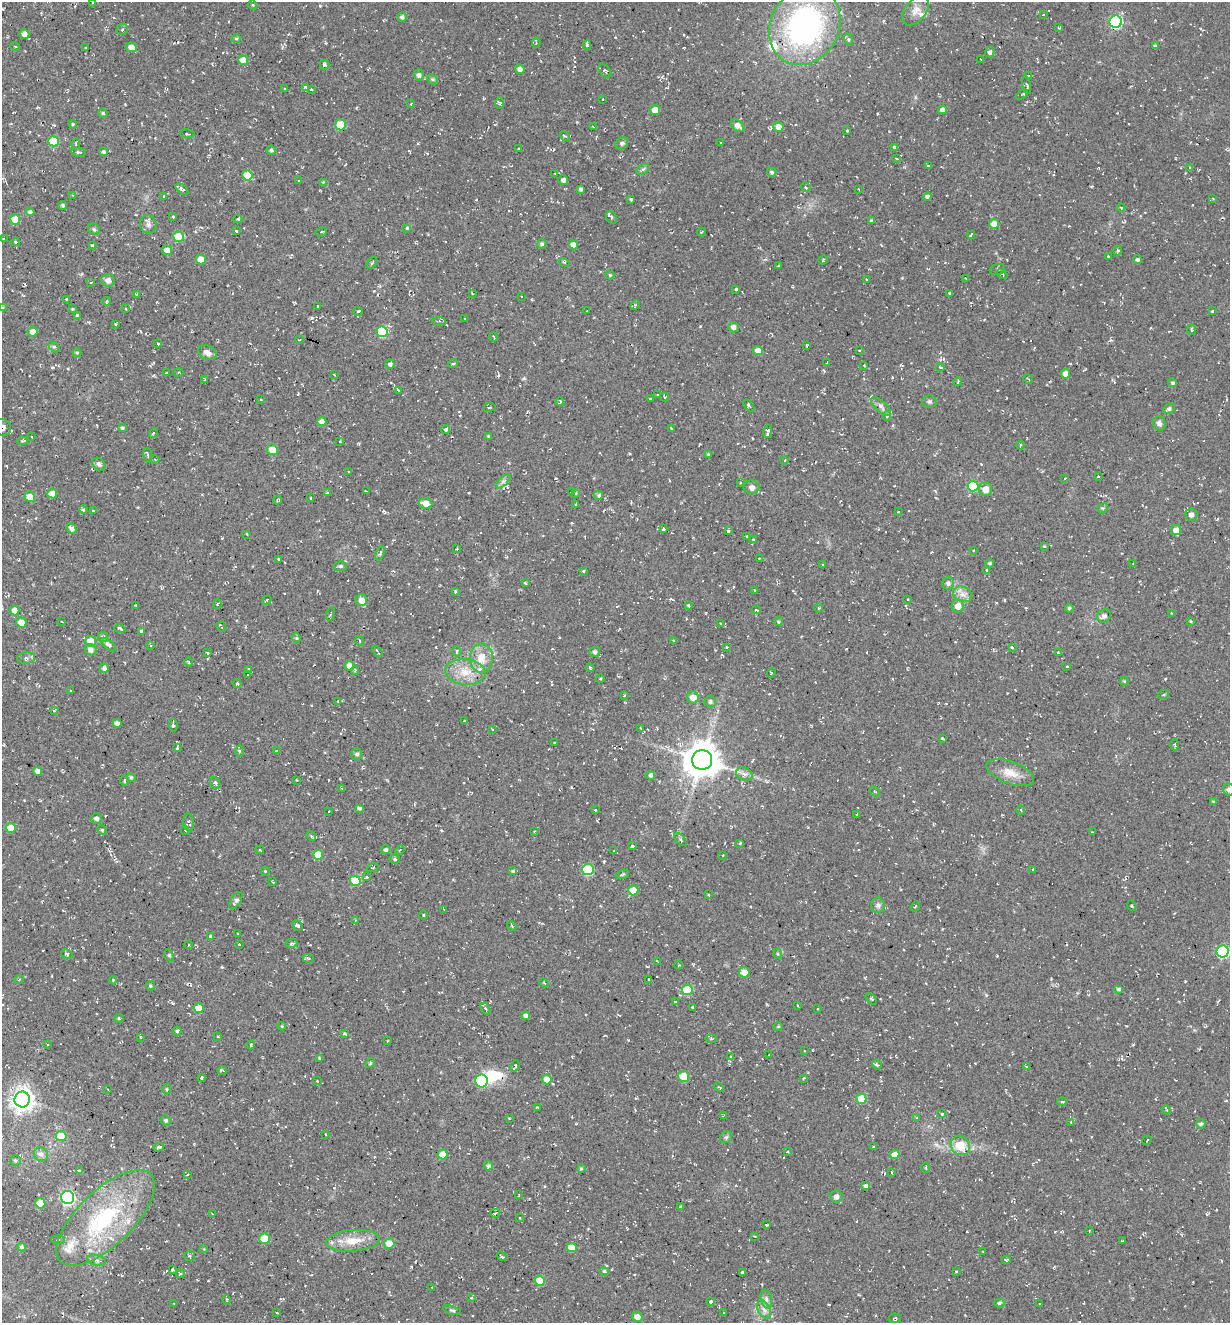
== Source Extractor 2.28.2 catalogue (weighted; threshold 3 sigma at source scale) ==
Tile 11 of 4 x 4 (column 3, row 3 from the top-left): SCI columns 2715-3942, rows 1343-2663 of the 5354 x 5304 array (HDU 1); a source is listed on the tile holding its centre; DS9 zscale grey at full resolution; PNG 1232 x 1325 px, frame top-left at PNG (2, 2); each listed source drawn as its Kron ellipse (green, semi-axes under 4 px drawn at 4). Shown black and unused: <1% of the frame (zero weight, under 2 of 3 exposures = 3% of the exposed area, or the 3 px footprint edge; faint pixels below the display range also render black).
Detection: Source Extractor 2.28.2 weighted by HDU 2 'WHT'; one run over the whole footprint, this tile lists its part. Background 0.0401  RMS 0.011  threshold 0.0517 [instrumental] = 3 sigma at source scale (4.5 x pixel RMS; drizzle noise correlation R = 1.50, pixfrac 1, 0.05/0.05 arcsec/px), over >= 5 px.
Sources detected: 532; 1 inside a brighter object's white glare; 27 cosmic-ray / hot-pixel residue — neither listed nor drawn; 8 inside a brighter listed object's ellipse — not listed separately; the other 496 listed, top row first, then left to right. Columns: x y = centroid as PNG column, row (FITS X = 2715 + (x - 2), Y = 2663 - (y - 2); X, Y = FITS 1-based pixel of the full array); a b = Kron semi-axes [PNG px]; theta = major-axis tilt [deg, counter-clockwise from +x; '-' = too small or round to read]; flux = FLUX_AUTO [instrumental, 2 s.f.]
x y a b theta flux
93 3 3 3 - 1.4
253 5 5 3 - 0.88
916 10 17 10 53 11
1043 15 2 2 - 0.7
402 17 4 4 - 2.6
1116 22 6 6 - 130
805 26 40 34 61 290
1059 28 4 3 - 1.1
122 29 6 5 - 1.7
24 34 5 5 - 6.3
236 39 4 4 - 1.3
848 39 6 4 -71 1.6
536 43 5 4 - 1.4
587 45 5 3 - 5.8
15 46 5 3 - 0.93
1155 46 3 3 - 1.8
131 47 5 4 - 6
86 48 3 2 - 1.1
990 52 5 5 - 3.2
981 59 3 2 - 1
243 60 5 4 - 16
325 65 5 5 - 2.3
520 69 5 4 - 5.5
605 71 8 5 -49 2.2
419 75 6 5 - 2.9
1028 76 4 3 - 1.2
432 79 6 4 -43 1.5
1027 85 9 2 -78 1.4
305 87 4 3 - 2
285 88 3 2 - 1.2
311 89 3 3 - 1.6
1022 94 6 2 30 1.7
603 99 3 2 - 0.63
499 103 6 4 -89 1.7
411 104 3 2 - 0.89
655 110 5 5 - 15
942 110 4 4 - 5
103 113 4 4 - 1.6
73 124 4 3 - 1.1
340 125 5 5 - 33
738 126 7 5 -40 6.9
593 127 3 2 - 0.86
778 127 5 5 - 7.3
847 130 3 3 - 3.6
188 134 7 2 -9 1.1
565 136 6 3 -41 1.3
54 141 5 5 - 34
622 143 6 5 - 2.1
720 143 3 2 - 1
76 144 5 3 - 1.3
895 147 3 3 - 8.2
519 149 3 2 - 1.1
271 150 5 4 - 2
78 152 7 4 -8 2.1
103 152 4 4 - 2.5
896 158 4 2 - 0.89
929 166 3 3 - 5
1190 168 4 2 - 0.73
643 169 7 4 36 1.8
772 172 4 4 - 2.1
555 173 3 2 - 0.93
247 175 5 5 - 29
298 180 3 2 - 1.4
563 180 5 4 - 3.1
323 182 3 3 - 0.9
806 187 5 4 - 2.2
182 189 7 4 -40 2.6
581 189 4 3 - 2.4
858 189 2 2 - 0.7
72 195 3 2 - 0.76
163 196 3 2 - 0.72
927 196 4 4 - 2.8
1213 198 3 2 - 0.81
630 199 3 3 - 2.6
63 205 4 4 - 2.1
1121 208 4 4 - 1.3
30 212 4 4 - 2.8
173 216 3 2 - 1.2
611 217 7 5 -61 2.2
15 219 5 5 - 19
238 219 4 4 - 1.6
871 221 3 3 - 1.9
148 224 9 8 - 4.9
994 224 5 5 - 11
407 228 3 3 - 25
94 229 6 5 - 2
236 231 3 2 - 1.1
321 232 5 3 - 1.4
702 232 4 3 - 0.91
971 235 4 3 - 5
178 237 5 5 - 29
3 239 3 3 - 0.87
15 242 4 4 - 1.6
542 244 5 4 - 2.1
92 245 3 2 - 1.2
573 245 4 4 - 8
167 250 5 5 - 7.2
1118 250 5 4 - 1.8
1108 256 3 3 - 1.2
201 259 5 5 - 14
823 260 5 3 - 1.1
1138 260 4 4 - 2.7
564 262 5 3 - 1.2
372 263 6 2 55 1.4
778 266 3 2 - 0.77
997 269 8 5 16 2.1
1002 274 6 4 -34 1.7
610 275 4 4 - 1.3
965 278 3 2 - 0.77
867 279 3 2 - 1.2
108 280 7 6 - 5.7
91 282 3 2 - 0.83
736 289 3 3 - 4.2
949 293 4 2 - 0.91
136 294 3 3 - 1.2
472 294 3 2 - 0.84
521 296 3 2 - 0.65
66 299 3 2 - 1.2
107 301 4 3 - 0.89
635 305 5 3 - 1.5
318 306 3 3 - 1.5
2 308 4 4 - 1.4
72 309 4 3 - 1
126 309 3 2 - 0.78
358 311 4 3 - 2
587 311 3 2 - 0.92
1212 311 3 3 - 0.92
77 315 3 3 - 3
464 319 3 2 - 0.72
439 321 7 3 -10 1.3
115 324 4 2 - 1
733 327 5 5 - 3.9
1192 330 5 3 - 1.5
33 332 5 5 - 8.2
382 332 5 5 - 57
494 337 4 2 - 1.2
299 340 3 2 - 0.86
158 344 3 3 - 2.9
807 345 3 3 - 1.1
54 347 6 4 -43 1.9
758 351 5 4 - 7.8
859 351 2 2 - 0.94
207 352 9 7 -30 5.8
77 353 4 4 - 1.5
827 362 3 2 - 1.1
453 363 5 2 - 1.3
390 364 4 4 - 2.9
864 365 2 2 - 0.66
940 367 4 3 - 1.3
178 372 5 4 - 1.4
166 373 3 2 - 0.99
334 374 4 2 - 0.76
1066 374 4 4 - 10
204 379 4 2 - 1.1
1028 379 5 2 - 0.84
958 382 4 2 - 1.3
1173 383 4 4 - 2
398 390 4 3 - 6.4
657 395 4 3 - 1
664 397 4 3 - 0.9
650 399 3 3 - 1.2
261 400 3 2 - 0.7
560 401 4 3 - 1.5
929 402 7 6 - 2.6
749 406 7 3 -49 1.8
881 406 13 5 -42 4.4
489 407 6 3 9 1.3
1169 409 6 4 29 3.2
887 416 5 4 - 2.4
322 422 4 4 - 5.8
1159 423 7 6 - 4.2
2 427 9 8 - 5.2
122 428 4 4 - 1.8
672 428 3 3 - 2.3
446 430 4 4 - 3
768 431 7 4 81 3.7
153 433 5 3 - 0.97
488 436 3 3 - 1
32 437 2 2 - 1.1
22 441 5 4 - 1.4
340 441 3 2 - 0.72
1021 445 4 4 - 1.4
272 450 5 5 - 16
708 454 4 3 - 0.99
148 455 7 2 -79 1.1
155 459 4 3 - 1
785 460 4 4 - 0.93
99 464 7 5 -43 3.6
349 472 3 2 - 1.1
1098 477 3 2 - 1.1
1065 478 4 3 - 0.93
503 481 9 3 45 2.6
740 483 2 2 - 0.92
973 486 5 5 - 52
751 487 8 7 - 5.2
985 489 7 6 - 11
366 491 3 2 - 1.2
572 492 4 3 - 5.9
327 493 3 3 - 1.1
576 493 3 3 - 1.6
52 494 5 4 - 11
599 496 5 5 - 1.8
30 497 5 5 - 11
310 498 4 2 - 0.9
277 500 4 4 - 1.2
426 503 6 5 - 11
576 504 3 2 - 1.5
1103 508 6 4 42 1.6
83 509 4 4 - 2.6
93 510 4 2 - 0.76
898 512 3 2 - 0.79
1191 515 6 6 - 4.6
663 528 4 3 - 1.1
71 529 5 4 - 4.8
1176 530 5 5 - 8.6
728 531 3 3 - 2.6
247 535 3 2 - 0.8
746 536 3 2 - 1.3
754 540 3 2 - 2.4
1044 546 4 3 - 1.1
456 549 4 2 - 0.94
974 550 3 2 - 0.97
380 553 7 4 66 1.9
759 558 2 2 - 0.76
279 559 3 3 - 0.98
990 563 4 4 - 1.7
1133 563 3 2 - 0.73
822 564 3 2 - 0.97
340 566 6 5 - 2.7
987 570 4 3 - 1
583 571 4 4 - 1.1
525 583 3 2 - 1.3
948 583 6 6 - 3.7
754 590 3 2 - 0.79
455 591 4 3 - 1.2
963 594 10 7 -25 6
267 600 5 2 - 1.1
361 600 6 5 - 9.8
908 600 3 2 - 1.1
217 604 5 3 - 0.96
136 605 3 3 - 0.87
688 606 3 3 - 4.5
958 606 6 6 - 9.7
818 608 5 3 - 1.1
1069 608 4 4 - 2.1
757 610 4 3 - 0.91
14 611 5 4 - 9.8
1171 613 4 2 - 0.79
331 614 6 2 75 1.2
1104 616 7 6 - 4.1
1191 621 3 2 - 1.4
21 622 5 5 - 10
62 622 3 2 - 0.96
778 622 4 4 - 1.8
721 623 3 2 - 1.3
221 627 5 2 - 1.6
120 628 6 3 -18 3.6
141 631 4 3 - 4.4
103 637 5 5 - 1.6
296 638 4 4 - 1.4
90 641 5 5 - 14
360 641 5 3 - 1
674 641 4 3 - 1.3
108 645 9 4 -40 3
150 645 3 3 - 1
727 647 3 2 - 1.2
1012 648 3 3 - 2
91 650 6 5 - 4.8
377 651 7 2 -51 1.2
456 651 5 4 - 1.9
595 652 5 5 - 3.4
207 653 3 2 - 1.3
1058 653 3 3 - 3.7
26 658 9 5 5 3.8
481 658 15 11 89 17
189 662 4 3 - 0.9
349 666 5 4 - 8
1067 667 3 3 - 2.5
104 668 4 4 - 3.8
590 668 4 2 - 1.5
249 669 3 3 - 3
355 671 4 3 - 1.4
465 672 20 13 -6 20
771 673 5 3 - 1.1
248 675 3 2 - 1.2
600 679 4 3 - 1.1
1124 681 4 4 - 1.2
237 683 4 3 - 1.4
71 691 3 2 - 0.88
624 695 4 2 - 0.92
1163 695 6 3 19 1.3
693 697 6 6 - 11
338 701 4 3 - 1
710 702 6 5 - 2.5
54 710 4 3 - 1.3
464 721 3 2 - 1.2
117 723 4 4 - 4.3
173 725 6 3 -82 2.6
641 728 4 2 - 0.81
492 729 3 2 - 1.2
942 738 3 3 - 1.1
554 743 3 2 - 1.2
1175 744 6 3 -89 1.4
177 748 3 3 - 1.6
239 751 6 4 -89 1.2
276 751 3 3 - 1.3
357 754 5 5 - 2.2
702 760 10 10 - 2600
38 771 4 4 - 5.7
1010 773 25 11 -20 16
744 774 8 6 -21 4.2
651 775 4 4 - 3.3
131 777 4 4 - 2
296 780 3 2 - 0.72
124 781 5 2 - 1.1
215 783 6 5 - 3.1
342 788 4 2 - 0.82
1229 790 6 6 - 3.7
875 791 5 3 - 1.2
1213 801 3 3 - 1.4
359 808 4 3 - 39
595 810 3 3 - 0.78
1021 810 4 3 - 1
329 811 2 2 - 0.59
857 814 3 2 - 1.1
96 819 6 5 - 3.9
189 823 9 5 -85 3.3
11 828 5 5 - 13
102 830 5 4 - 1.2
185 830 4 3 - 1.3
534 831 3 3 - 0.71
1092 832 3 3 - 0.9
311 836 5 4 - 1.4
680 839 8 4 -47 2.3
740 843 3 3 - 1.4
632 846 3 3 - 1.7
260 850 4 2 - 0.74
386 850 5 4 - 2.6
400 850 5 4 - 1.4
614 851 2 2 - 0.83
318 855 5 5 - 24
723 855 3 2 - 0.68
395 859 5 4 - 1.8
373 868 6 2 21 0.83
1033 869 3 2 - 0.77
588 870 6 5 - 63
265 871 4 4 - 1.3
513 871 4 4 - 1.1
622 874 7 3 19 1.7
367 877 4 3 - 1.7
355 881 5 5 - 31
273 882 2 2 - 0.88
633 890 5 5 - 20
708 894 3 2 - 1
236 901 9 5 58 3.5
878 905 7 7 - 3.3
915 906 5 3 - 1.3
1132 906 5 3 - 0.93
444 909 3 2 - 1.3
423 915 4 3 - 0.92
355 920 3 3 - 1.1
298 925 6 4 -48 3.9
512 926 5 3 - 1.2
237 934 3 2 - 0.85
211 937 4 4 - 2.3
292 943 6 4 0 1.7
239 944 3 2 - 0.82
188 945 4 3 - 0.94
1223 952 6 6 - 110
67 954 6 4 -13 2
778 954 5 3 - 1.1
169 955 6 4 -62 1.9
308 958 6 3 -17 1.5
657 962 4 2 - 1.2
678 965 4 3 - 0.98
744 972 5 5 - 14
649 979 3 2 - 0.97
19 980 4 3 - 0.83
113 980 4 4 - 1.7
544 983 5 3 - 1.4
150 986 5 4 - 1.6
1119 989 4 3 - 2.1
687 990 5 5 - 43
871 999 7 2 -45 1.1
675 1002 3 2 - 1.1
797 1006 3 2 - 1.1
692 1007 2 2 - 0.87
199 1008 5 5 - 18
485 1008 6 4 -58 1.7
818 1009 3 2 - 0.79
526 1016 4 4 - 5.1
119 1018 5 4 - 1.4
282 1026 4 4 - 1.2
778 1026 5 3 - 1.1
177 1031 4 3 - 2.8
344 1034 3 3 - 2.6
140 1037 4 2 - 0.91
218 1037 3 2 - 0.72
711 1039 5 4 - 1.2
387 1041 3 2 - 0.71
47 1044 3 2 - 1.3
251 1045 4 3 - 1.1
804 1051 3 3 - 0.85
769 1055 3 2 - 0.71
731 1057 3 2 - 0.76
320 1058 4 3 - 1.5
370 1063 5 4 - 1.4
877 1065 5 3 - 1.5
515 1066 6 2 67 1.9
1026 1066 3 2 - 1.1
222 1071 4 2 - 1.5
684 1076 5 5 - 27
202 1077 3 3 - 2.1
804 1078 4 3 - 0.91
547 1079 5 5 - 13
317 1081 3 3 - 0.96
481 1081 6 6 - 71
719 1087 5 3 - 1.3
108 1089 3 2 - 0.81
167 1089 5 3 - 1.1
861 1099 5 5 - 27
22 1100 8 7 - 910
1062 1102 5 3 - 0.94
537 1107 4 2 - 0.87
1167 1110 4 4 - 1.7
942 1114 3 3 - 1.1
724 1115 4 2 - 1.1
917 1117 4 3 - 1.2
509 1119 3 2 - 0.84
166 1120 5 5 - 2.3
1071 1123 4 3 - 1.4
1201 1124 5 5 - 2.4
326 1134 3 2 - 0.86
61 1136 5 5 - 21
726 1137 6 5 - 2.1
1147 1140 5 2 - 0.86
873 1146 3 2 - 0.74
960 1146 10 9 - 21
159 1147 5 4 - 2.5
787 1151 4 2 - 1.1
41 1154 7 6 - 4.6
443 1154 5 5 - 17
895 1155 4 4 - 11
15 1161 5 5 - 1.9
488 1166 4 4 - 2.8
926 1168 5 2 - 0.88
581 1169 3 3 - 1.1
79 1170 4 3 - 1.1
892 1172 3 2 - 0.89
188 1174 3 2 - 1
866 1186 4 3 - 2.9
519 1195 3 2 - 0.67
836 1197 6 6 - 4.8
68 1198 6 6 - 240
40 1203 5 5 - 26
681 1207 3 3 - 1.7
495 1213 4 3 - 1.7
212 1214 2 2 - 1
106 1218 63 27 44 120
519 1218 3 2 - 0.84
766 1225 3 2 - 1.1
1089 1231 3 2 - 0.86
754 1236 3 3 - 1
265 1239 5 5 - 27
58 1240 7 3 -5 1.5
353 1241 27 10 4 21
1122 1241 3 2 - 0.7
389 1243 5 5 - 13
22 1247 4 4 - 2.5
572 1248 5 4 - 16
204 1249 4 3 - 0.74
983 1251 3 2 - 0.86
190 1256 5 5 - 2.2
502 1256 5 2 - 1.6
96 1260 9 5 -13 3.3
1006 1260 4 3 - 1.8
173 1270 3 3 - 17
604 1271 5 3 - 1.6
956 1271 3 2 - 1.1
742 1272 3 3 - 4.8
180 1274 4 4 - 1.9
540 1281 5 5 - 23
432 1287 3 3 - 1.4
471 1298 4 3 - 0.86
766 1299 9 5 -77 3.8
227 1300 5 3 - 1
710 1301 3 3 - 4.8
174 1303 4 2 - 0.89
999 1303 5 4 - 2.2
1040 1304 3 2 - 0.84
764 1309 10 6 -62 4.9
452 1310 9 4 -16 1.8
724 1312 3 2 - 0.85
277 1313 3 2 - 1
637 1317 5 5 - 6.9
895 1318 6 4 -3 1.5
Isophote crosses this tile's border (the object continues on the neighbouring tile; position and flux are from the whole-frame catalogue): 4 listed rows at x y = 805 26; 2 308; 2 427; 1229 790
Unlisted compact peaks at least as high as the median listed source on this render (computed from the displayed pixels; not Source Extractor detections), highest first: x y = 312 318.